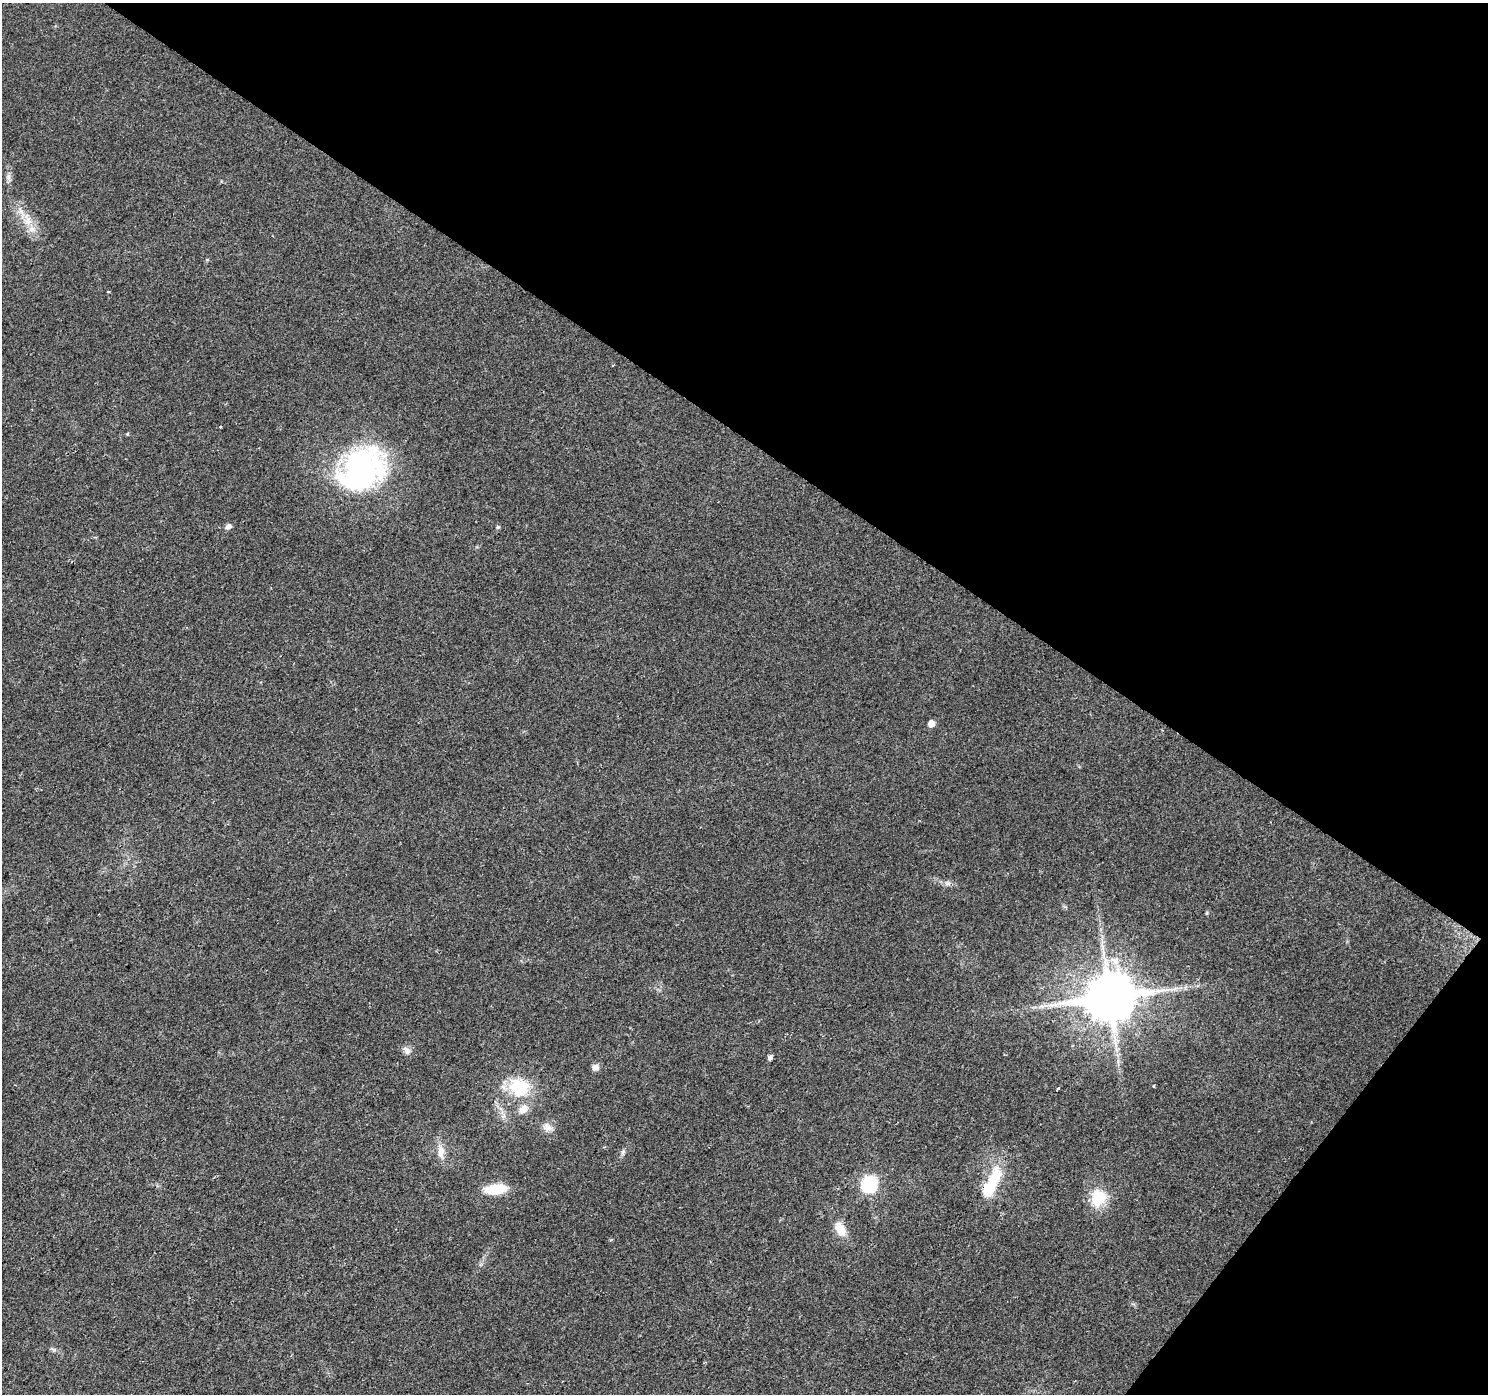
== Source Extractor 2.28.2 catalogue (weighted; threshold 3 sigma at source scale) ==
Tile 8 of 4 x 4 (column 4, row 2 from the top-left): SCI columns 4464-5949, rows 3032-4423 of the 5949 x 5997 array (HDU 1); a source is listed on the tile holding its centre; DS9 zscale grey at full resolution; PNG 1490 x 1396 px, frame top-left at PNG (2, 3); no overlay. Shown black and unused: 36% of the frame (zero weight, under 2 of 3 exposures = <1% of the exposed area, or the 3 px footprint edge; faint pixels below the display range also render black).
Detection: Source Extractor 2.28.2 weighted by HDU 2 'WHT'; one run over the whole footprint, this tile lists its part. Background 0.0542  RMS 0.006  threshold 0.027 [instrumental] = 3 sigma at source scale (4.5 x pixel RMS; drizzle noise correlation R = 1.50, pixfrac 1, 0.0396/0.0396 arcsec/px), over >= 5 px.
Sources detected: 27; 1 inside a brighter object's white glare — not listed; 2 inside a brighter listed object's ellipse — not listed separately; the other 24 listed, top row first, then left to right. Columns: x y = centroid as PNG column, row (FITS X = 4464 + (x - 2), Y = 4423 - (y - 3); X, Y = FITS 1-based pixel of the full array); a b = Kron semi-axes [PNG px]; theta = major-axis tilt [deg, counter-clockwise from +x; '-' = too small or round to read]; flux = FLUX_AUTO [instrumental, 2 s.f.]
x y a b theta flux
8 177 9 6 85 2
28 220 19 9 -80 7.6
220 427 3 3 - 0.6
362 469 54 41 41 130
228 526 8 6 26 2.2
498 527 5 4 - 0.92
931 723 5 5 - 5.4
948 883 10 5 0 2
1115 961 13 10 -30 6.2
1109 997 14 12 19 3200
407 1051 12 8 -69 2.6
770 1058 6 5 - 1.4
595 1067 7 6 - 3.4
1153 1086 3 3 - 0.55
519 1088 26 22 -26 27
1058 1088 3 3 - 2.3
547 1127 13 9 -42 3.9
441 1152 19 9 90 5.9
623 1152 8 5 81 1.4
994 1179 29 15 62 19
869 1184 7 7 - 120
496 1189 18 8 5 23
1098 1198 18 14 78 20
840 1229 18 11 -60 9
Unlisted compact peaks at least as high as the median listed source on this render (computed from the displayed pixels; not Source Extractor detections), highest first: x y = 127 434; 54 1350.